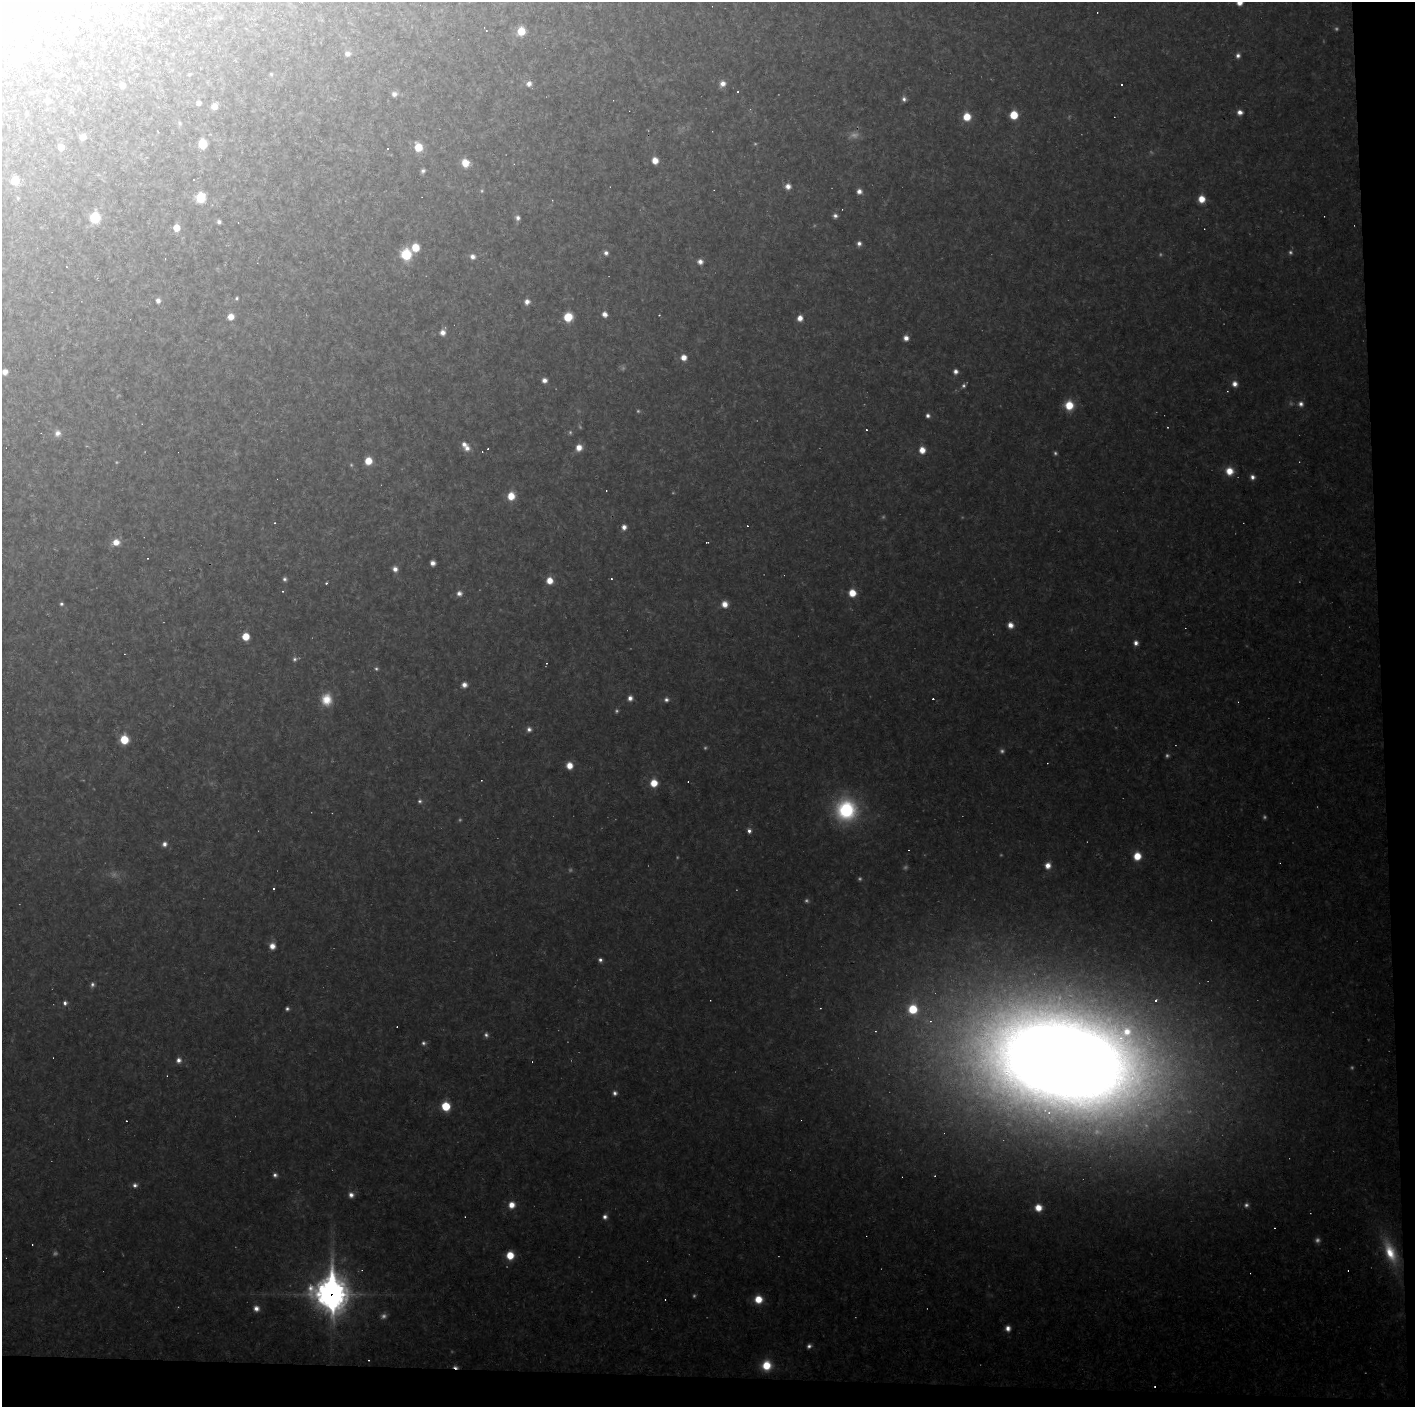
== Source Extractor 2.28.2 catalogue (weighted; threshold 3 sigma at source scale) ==
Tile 9 of 3 x 3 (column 3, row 3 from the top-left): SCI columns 2827-4239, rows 1-1405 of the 4239 x 4214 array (HDU 1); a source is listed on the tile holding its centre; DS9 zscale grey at full resolution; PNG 1417 x 1409 px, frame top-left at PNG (2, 2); no overlay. Shown black and unused: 4% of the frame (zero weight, under 2 of 3 exposures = <1% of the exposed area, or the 3 px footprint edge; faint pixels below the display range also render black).
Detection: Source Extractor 2.28.2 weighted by HDU 2 'WHT'; one run over the whole footprint, this tile lists its part. Background 0.162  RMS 0.013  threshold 0.0573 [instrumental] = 3 sigma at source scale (4.5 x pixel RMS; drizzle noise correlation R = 1.50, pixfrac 1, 0.05/0.05 arcsec/px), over >= 5 px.
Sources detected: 215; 41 too faint to see at this stretch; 39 cosmic-ray / hot-pixel residue — not listed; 1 inside a brighter listed object's ellipse — not listed separately; the other 134 listed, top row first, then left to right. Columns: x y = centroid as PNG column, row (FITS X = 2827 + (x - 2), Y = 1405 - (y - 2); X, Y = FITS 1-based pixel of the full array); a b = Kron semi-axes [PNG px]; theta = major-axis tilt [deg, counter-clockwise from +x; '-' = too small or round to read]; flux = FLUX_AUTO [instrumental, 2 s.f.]
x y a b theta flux
1239 2 6 6 - 15
486 30 4 2 - 2.3
521 31 7 6 - 35
33 46 6 5 - 9.3
348 54 8 7 - 7.5
1238 55 6 6 - 5.4
18 56 7 6 - 47
189 74 4 4 - 2
271 74 5 4 - 2
722 83 7 7 - 10
529 84 8 7 - 8
122 85 5 5 - 6.1
1121 85 3 3 - 2.7
394 94 8 7 - 6.5
904 99 7 5 -72 5.2
47 101 6 5 - 6
198 103 5 5 - 6.5
214 106 6 5 - 13
1240 112 6 6 - 8.5
1014 115 6 6 - 37
967 117 7 7 - 29
180 123 7 6 - 2.8
82 137 6 6 - 8.7
202 144 7 6 - 48
61 147 7 6 - 12
418 147 7 7 - 34
655 160 6 5 - 15
465 163 8 7 - 23
423 171 6 5 - 4
194 180 3 2 - 1.9
15 181 6 6 - 35
788 186 6 6 - 10
859 191 6 5 - 7.5
18 198 5 5 - 1.7
200 198 7 6 - 61
1201 199 7 6 - 21
835 216 6 6 - 4.9
95 218 8 7 - 63
518 218 7 6 - 5.8
219 222 5 4 - 3.9
176 228 5 5 - 26
859 243 6 6 - 5.8
415 247 7 6 - 30
606 253 6 6 - 5.2
406 254 9 8 - 64
472 256 7 7 - 7.3
700 262 6 6 - 8
237 298 5 4 - 2.3
158 301 6 6 - 6
527 302 6 6 - 9
604 314 6 5 - 9.8
659 315 3 2 - 0.91
231 317 6 6 - 16
568 317 7 7 - 39
800 318 6 6 - 12
443 332 8 6 62 9.3
906 338 6 5 - 8.9
684 357 6 6 - 13
956 371 6 5 - 6.6
5 372 6 6 - 10
544 380 6 5 - 7.5
1235 384 7 7 - 9.3
1227 391 4 3 - 1.1
1301 404 8 8 - 6.8
1069 405 9 9 - 34
928 416 6 5 - 4.9
57 433 9 8 - 8.7
467 448 9 8 - 9.7
579 448 7 7 - 14
922 450 7 6 - 16
368 461 7 6 - 23
1229 471 9 8 - 21
1252 477 6 6 - 6.2
511 496 8 7 - 24
624 527 6 6 - 8.3
116 542 9 8 - 15
433 563 5 5 - 7.9
395 569 6 6 - 8.1
285 579 5 5 - 3.7
611 579 3 3 - 1.5
549 581 7 6 - 19
326 583 3 3 - 1.6
459 593 7 7 - 6.5
852 593 7 7 - 25
61 604 5 5 - 3
725 604 8 7 - 13
1010 625 7 6 - 11
246 636 6 6 - 27
1136 643 6 5 - 6.9
295 659 7 6 - 3.9
464 685 7 6 - 8.7
630 698 7 6 - 7.4
326 699 15 13 -88 27
666 700 7 7 - 5.1
529 729 7 7 - 5.8
124 739 7 7 - 39
569 765 7 6 - 17
654 783 7 7 - 25
420 801 6 6 - 3.4
846 810 24 23 - 150
749 831 6 5 - 6
164 844 7 6 - 6.7
1137 856 7 7 - 27
1048 865 8 7 - 11
274 889 3 3 - 4
272 946 7 6 - 13
600 960 5 5 - 4.4
92 985 7 5 80 4.2
1155 1000 3 3 - 5.9
65 1003 5 5 - 4.8
913 1009 10 9 - 50
930 1021 6 6 - 4.1
486 1035 6 6 - 4.2
424 1043 6 6 - 3.6
179 1060 7 6 - 7.1
1064 1061 135 79 -13 6600
615 1093 6 5 - 4.9
446 1106 7 7 - 46
275 1175 6 5 - 4.6
135 1185 6 6 - 5.1
351 1195 7 6 - 7.4
512 1205 8 7 - 15
1038 1208 7 7 - 20
605 1217 6 6 - 5.9
1390 1252 34 14 -68 56
510 1255 7 7 - 29
331 1294 15 12 -88 2600
758 1299 8 8 - 26
256 1308 7 6 - 7.9
1008 1328 7 6 - 8.7
809 1346 6 5 - 4.8
369 1360 3 2 - 0.97
766 1365 10 9 - 36
456 1367 8 4 -15 4.9
Overlapping masked pixels (flux is a lower limit): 2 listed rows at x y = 331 1294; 456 1367
Isophote crosses this tile's border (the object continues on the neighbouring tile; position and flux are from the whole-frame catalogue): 1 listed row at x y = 1239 2